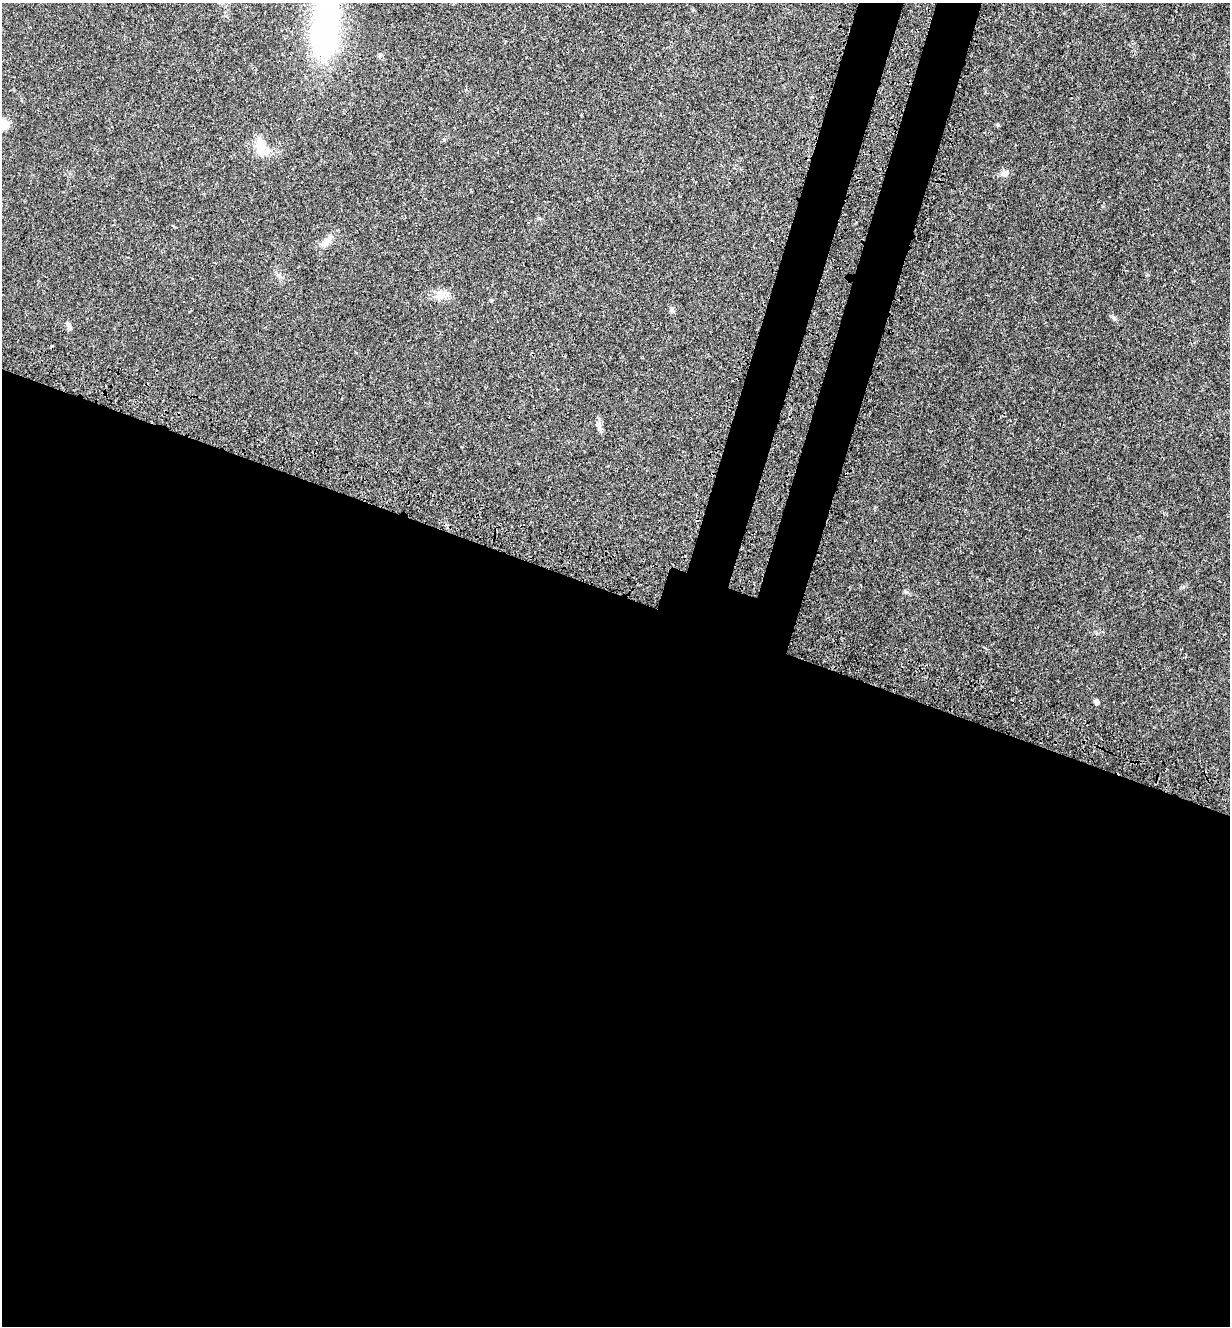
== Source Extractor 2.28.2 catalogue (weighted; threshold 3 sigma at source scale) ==
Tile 14 of 4 x 4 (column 2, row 4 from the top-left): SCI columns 1449-2676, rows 100-1423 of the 5480 x 5490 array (HDU 1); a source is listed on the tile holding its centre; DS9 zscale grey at full resolution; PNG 1232 x 1328 px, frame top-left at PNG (2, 3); no overlay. Shown black and unused: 59% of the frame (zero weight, under 3 of 4 exposures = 8% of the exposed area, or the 3 px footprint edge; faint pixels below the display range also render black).
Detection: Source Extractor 2.28.2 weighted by HDU 2 'WHT'; one run over the whole footprint, this tile lists its part. Background 0.022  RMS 0.0035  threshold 0.0156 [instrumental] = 3 sigma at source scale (4.5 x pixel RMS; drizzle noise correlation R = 1.50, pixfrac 1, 0.05/0.05 arcsec/px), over >= 5 px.
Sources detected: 12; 1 inside a brighter object's white glare — not listed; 1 inside a brighter listed object's ellipse — not listed separately; the other 10 listed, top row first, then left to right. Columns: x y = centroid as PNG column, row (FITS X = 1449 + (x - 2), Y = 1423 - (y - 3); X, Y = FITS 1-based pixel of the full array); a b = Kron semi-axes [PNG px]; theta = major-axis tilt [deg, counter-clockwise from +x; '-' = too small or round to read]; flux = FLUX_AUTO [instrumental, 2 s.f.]
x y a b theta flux
323 37 28 21 -88 55
261 148 24 12 -79 5.5
1005 173 10 8 6 1.4
326 241 20 8 53 2.8
440 295 12 10 6 3.2
671 310 6 6 - 0.71
1114 318 8 4 -45 0.63
69 328 7 6 - 0.84
598 426 14 5 -72 1.4
1096 702 5 4 - 1.2
Unlisted compact peaks at least as high as the median listed source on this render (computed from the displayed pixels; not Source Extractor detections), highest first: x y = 998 125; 906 592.